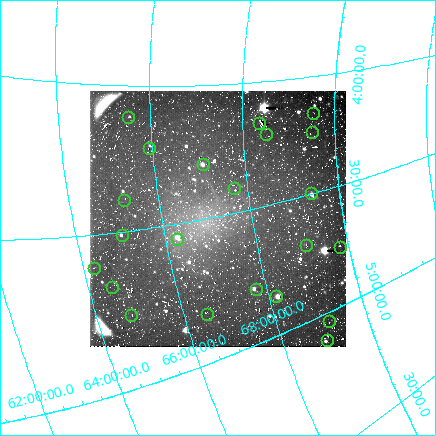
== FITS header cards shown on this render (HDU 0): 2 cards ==
NAXIS1  =                  256 / length of data axis 1
NAXIS2  =                  256 / length of data axis 2

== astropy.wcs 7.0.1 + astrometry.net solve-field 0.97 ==
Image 256 x 256 px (HDU 0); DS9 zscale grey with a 90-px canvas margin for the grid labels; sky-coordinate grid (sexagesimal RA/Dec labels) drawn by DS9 from the SOLVED WCS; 22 Tycho-2 reference stars matched to detected sources circled (green)
Header WCS: none
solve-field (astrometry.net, Tycho-2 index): SOLVED blind (the file carries no WCS)
Solved WCS: RA---TAN-SIP/DEC--TAN-SIP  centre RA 04:30:29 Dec +67:15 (67.62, +67.25 deg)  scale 81.3 x 77.9 arcsec/px (non-square pixels)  FOV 346.7' x 332.3'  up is -80 deg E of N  parity flipped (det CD > 0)
(file carries no celestial WCS; the grid is the blind solution)
Tycho-2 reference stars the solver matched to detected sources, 22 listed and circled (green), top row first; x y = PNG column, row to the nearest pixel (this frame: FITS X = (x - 90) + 1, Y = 256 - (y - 91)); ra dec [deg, ICRS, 3 dp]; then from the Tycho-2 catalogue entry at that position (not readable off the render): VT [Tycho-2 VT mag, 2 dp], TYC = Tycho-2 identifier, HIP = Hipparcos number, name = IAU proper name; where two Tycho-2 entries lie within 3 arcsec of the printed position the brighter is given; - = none
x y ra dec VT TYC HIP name
313 113 62.396 +69.541 7.80 4332-349-1 19422 -
128 117 61.662 +65.521 6.15 4072-1494-1 19177 -
259 123 62.508 +68.374 7.27 4328-420-1 19458 -
312 132 63.585 +69.507 7.47 4332-696-1 19770 -
266 134 63.216 +68.501 6.46 4328-2576-1 19673 -
149 148 63.346 +65.935 7.98 4076-1127-1 19710 -
203 164 64.462 +67.089 6.89 4077-1465-1 20037 -
234 188 66.071 +67.710 7.77 4329-315-1 - -
311 193 67.466 +69.378 6.83 4333-1161-1 20974 -
124 200 65.952 +65.238 8.00 4073-132-1 20518 -
122 235 67.647 +65.051 7.75 4073-458-1 21034 -
177 239 68.294 +66.262 8.18 4077-908-1 - -
306 245 70.516 +69.094 7.56 4329-2426-1 21862 -
340 247 71.404 +69.823 8.16 4333-1265-1 22119 -
94 268 69.101 +64.262 5.90 4086-1897-1 21452 -
112 287 70.088 +64.557 7.15 4086-924-1 21758 -
256 289 72.081 +67.763 7.02 4342-1621-1 22312 -
276 296 72.806 +68.169 7.05 4342-2633-1 22552 -
207 314 72.523 +66.535 7.61 4090-1896-1 22465 -
131 315 71.602 +64.810 6.98 4086-1633-1 22190 -
329 321 75.523 +69.160 7.17 4342-1532-1 23425 -
327 340 76.525 +68.973 6.72 4342-136-1 23730 -